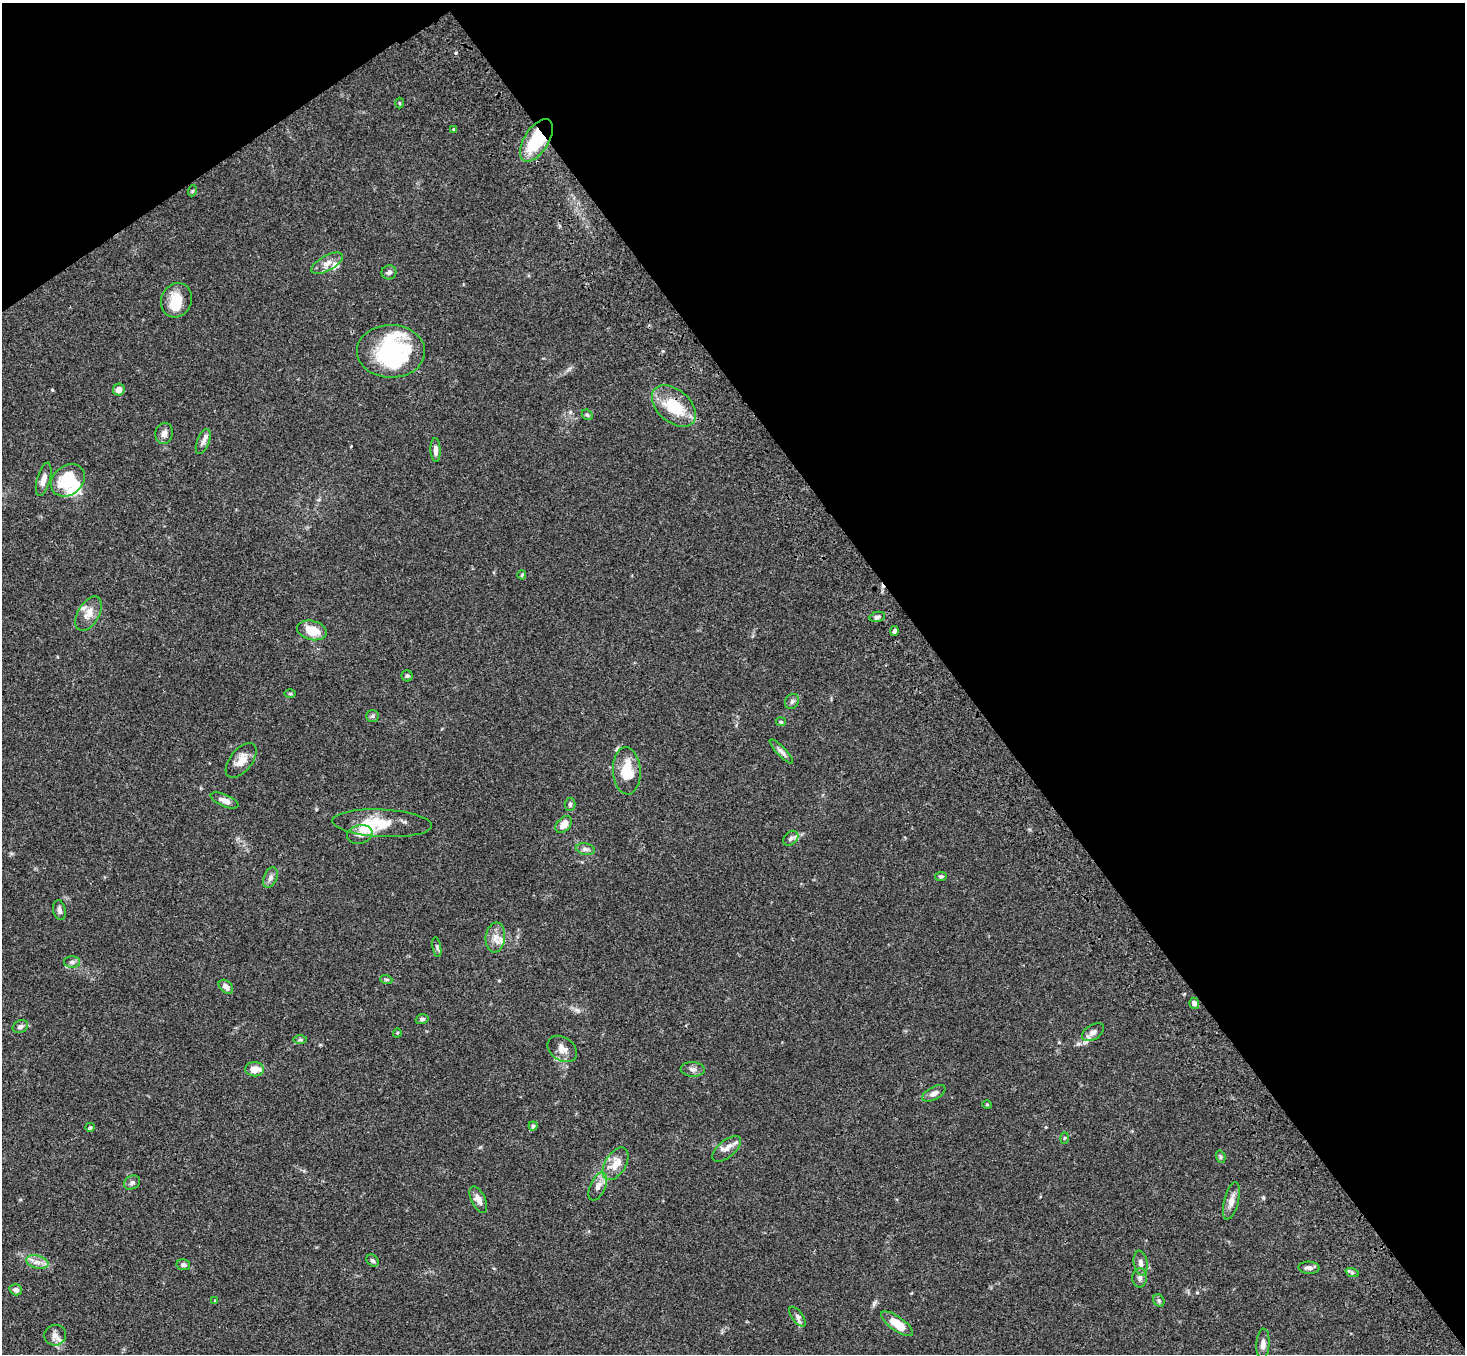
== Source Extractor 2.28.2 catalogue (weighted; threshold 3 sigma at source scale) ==
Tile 3 of 4 x 4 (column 3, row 1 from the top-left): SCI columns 3032-4494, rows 4431-5782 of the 6061 x 6017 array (HDU 1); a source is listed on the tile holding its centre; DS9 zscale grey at full resolution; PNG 1467 x 1356 px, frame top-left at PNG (2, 3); each listed source drawn as its Kron ellipse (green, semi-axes under 4 px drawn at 4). Shown black and unused: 38% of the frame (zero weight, under 3 of 4 exposures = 6% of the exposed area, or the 3 px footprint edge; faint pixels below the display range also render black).
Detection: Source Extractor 2.28.2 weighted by HDU 2 'WHT'; one run over the whole footprint, this tile lists its part. Background 0.0593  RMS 0.0053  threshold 0.0237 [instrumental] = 3 sigma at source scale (4.5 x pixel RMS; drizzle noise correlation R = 1.50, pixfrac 1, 0.05/0.05 arcsec/px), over >= 5 px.
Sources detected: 91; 6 inside a brighter object's white glare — neither listed nor drawn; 6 inside a brighter listed object's ellipse — not listed separately; the other 79 listed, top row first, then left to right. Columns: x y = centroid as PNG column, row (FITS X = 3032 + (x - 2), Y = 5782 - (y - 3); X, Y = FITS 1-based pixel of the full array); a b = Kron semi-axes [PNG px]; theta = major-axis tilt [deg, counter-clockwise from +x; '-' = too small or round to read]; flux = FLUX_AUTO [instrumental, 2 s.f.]
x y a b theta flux
400 103 5 3 - 0.55
454 129 4 3 - 0.61
536 140 24 12 58 31
192 191 5 3 - 0.5
327 263 17 7 28 3.7
389 272 7 7 - 1.5
176 300 17 15 67 11
391 351 34 26 -1 47
119 390 6 6 - 3.5
674 406 25 16 -41 20
587 415 6 4 -43 0.77
164 433 11 8 79 2.6
203 441 13 6 69 2
436 450 12 5 -88 2.6
44 479 17 6 74 3.5
68 480 18 14 40 20
522 575 4 4 - 0.51
89 614 19 10 60 5.3
877 617 8 5 12 1.3
312 630 15 9 -13 9.4
894 631 5 4 - 1.3
407 676 5 5 - 0.98
290 694 6 4 0 0.75
792 701 8 6 55 1.4
372 716 6 5 - 1
781 722 5 4 - 0.67
781 751 16 4 -47 2.1
241 760 20 11 51 5.8
627 771 23 14 -87 15
225 800 15 6 -22 3.1
570 804 6 5 - 0.94
382 823 50 13 -3 17
564 824 10 6 47 4.6
360 834 13 9 13 3.3
791 838 8 6 45 1.5
585 849 9 5 -10 1.7
941 876 6 4 9 0.97
270 878 10 6 69 2.1
59 910 10 6 -78 1.9
495 937 15 9 82 4.8
437 947 10 3 -80 0.93
72 962 8 5 0 1.5
386 979 6 4 -18 0.69
226 987 8 5 -42 2.4
1194 1003 5 5 - 2.1
422 1019 6 4 18 1.1
20 1027 8 6 26 2.4
1093 1032 12 7 32 2.7
397 1033 5 3 - 0.39
300 1040 6 4 0 0.83
562 1049 16 11 -34 4.4
255 1069 9 7 1 6.1
693 1069 12 7 -4 2.3
934 1093 13 6 29 2.7
987 1104 5 3 - 0.45
533 1126 4 4 - 0.77
90 1127 5 4 - 0.65
1064 1138 6 4 88 0.69
726 1149 17 8 40 3.5
1221 1157 6 4 -75 0.84
616 1164 18 10 58 7.3
132 1182 8 6 31 1.4
598 1186 15 7 66 3.6
478 1199 14 7 -64 3.7
1231 1201 19 7 76 4.2
373 1260 7 5 -42 1.1
37 1262 11 6 -15 3
1141 1263 12 7 -82 2.5
183 1265 7 5 -10 1.2
1309 1268 10 6 -3 2
1352 1272 7 4 -19 0.89
1140 1278 9 7 85 1.8
16 1290 6 5 - 2.1
215 1301 4 4 - 0.49
1159 1301 6 5 - 0.92
798 1317 11 5 -54 1.7
897 1324 19 7 -35 10
55 1335 11 10 - 3.3
1263 1344 15 6 86 2.7
Overlapping masked pixels (flux is a lower limit): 2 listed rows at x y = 536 140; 674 406
Unlisted compact peaks at least as high as the median listed source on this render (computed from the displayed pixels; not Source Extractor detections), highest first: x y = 52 390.